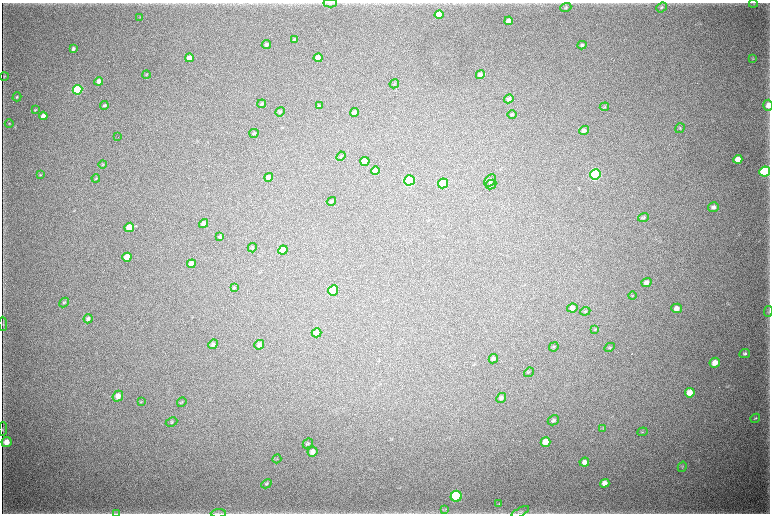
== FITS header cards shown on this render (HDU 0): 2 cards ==
NAXIS1  =                 1536 / length of data axis 1
NAXIS2  =                 1023 / length of data axis 2

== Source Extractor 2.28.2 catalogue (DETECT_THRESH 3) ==
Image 1536 x 1023 px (HDU 0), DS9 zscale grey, zoomed out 1/2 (1 PNG px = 2 x 2 image px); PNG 772 x 516 px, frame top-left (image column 1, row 1022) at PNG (2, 3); each listed source drawn as its Kron ellipse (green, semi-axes under 4 px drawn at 4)
Background 5060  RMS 41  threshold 122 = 3 sigma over >= 5 px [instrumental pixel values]
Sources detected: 111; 3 cannot appear on this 1/2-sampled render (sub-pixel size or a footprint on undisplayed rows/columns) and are neither listed nor drawn; the other 108 listed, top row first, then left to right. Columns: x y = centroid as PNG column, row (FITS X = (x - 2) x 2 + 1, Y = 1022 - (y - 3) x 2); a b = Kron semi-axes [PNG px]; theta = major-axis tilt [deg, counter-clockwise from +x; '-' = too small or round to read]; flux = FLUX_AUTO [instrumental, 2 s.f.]
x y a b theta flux
330 3 6 3 2 1.5e+04
753 4 4 2 - 6.3e+03
661 7 6 4 39 1.5e+04
566 8 5 4 - 1.3e+04
439 14 4 4 - 1.6e+05
140 17 3 2 - 3.4e+03
509 21 4 4 - 5.9e+04
294 39 4 3 - 8.3e+03
266 45 5 4 - 1.8e+04
582 45 4 3 - 1.6e+04
73 49 4 3 - 2.1e+04
189 58 4 4 - 7.4e+04
318 58 4 3 - 5.2e+04
753 59 4 2 - 5.8e+03
146 74 4 2 - 5.8e+03
480 75 4 4 - 2.4e+04
4 76 4 3 - 6.2e+03
99 81 4 4 - 3.9e+04
394 84 5 3 - 6.3e+03
78 90 5 4 - 1.1e+06
17 97 4 3 - 8.1e+03
509 99 5 4 - 1.9e+04
262 104 4 3 - 1.2e+04
104 105 4 3 - 1.6e+04
768 105 5 4 - 4.8e+04
319 106 4 4 - 7.6e+03
604 107 4 3 - 8.4e+03
35 110 4 3 - 7.3e+03
280 112 5 4 - 1.2e+04
354 112 4 4 - 3.4e+04
512 114 4 3 - 1.1e+04
43 116 4 3 - 5.1e+04
9 123 4 3 - 7.4e+03
680 128 5 3 - 8.6e+03
584 130 5 4 - 2.4e+04
254 133 5 3 - 1.1e+04
118 137 2 1 - 4.8e+03
341 156 5 3 - 9.3e+03
738 159 4 4 - 9.3e+04
365 161 5 4 - 1.5e+05
103 164 4 3 - 6.2e+03
376 171 4 4 - 9.9e+04
765 171 5 5 - 9.5e+05
595 174 5 5 - 1.8e+06
40 175 4 3 - 5.7e+03
269 177 4 4 - 5.7e+04
96 178 4 3 - 8.7e+03
409 180 5 5 - 1.5e+06
490 180 7 5 50 2.0e+04
443 183 5 5 - 6.4e+05
491 185 5 4 - 1.6e+04
331 201 5 3 - 1.3e+04
713 207 5 4 - 2.9e+04
643 217 5 3 - 1.2e+04
204 224 5 4 - 3.4e+04
129 227 5 4 - 1.2e+05
220 237 4 3 - 1.1e+04
252 248 5 3 - 8.8e+03
283 250 5 4 - 1.2e+05
127 257 5 4 - 1.6e+05
191 264 4 4 - 7.6e+04
646 283 5 4 - 3.6e+04
234 288 4 3 - 5.7e+03
333 290 5 5 - 4.6e+05
632 296 4 2 - 4.7e+03
64 302 5 3 - 9.0e+03
572 308 5 4 - 3.7e+04
677 308 5 4 - 4.8e+04
585 311 5 3 - 7.2e+03
768 312 5 2 - 6.3e+03
88 319 5 4 - 2.1e+04
3 324 7 2 -88 8.0e+03
595 329 4 3 - 7.0e+03
317 333 5 4 - 5.1e+04
213 344 5 4 - 1.9e+04
259 345 5 4 - 2.8e+04
554 347 5 3 - 7.8e+03
610 347 5 4 - 1.0e+04
745 354 5 4 - 1.6e+04
493 359 5 4 - 2.0e+04
715 363 5 5 - 7.3e+04
529 372 5 2 - 5.8e+03
690 393 5 4 - 8.9e+04
118 396 5 5 - 6.8e+04
501 398 5 4 - 2.0e+04
141 402 4 1 - 3.5e+03
182 402 5 2 - 6.7e+03
755 418 5 3 - 9.3e+03
553 420 6 4 29 1.9e+04
171 422 6 4 27 1.1e+04
3 429 7 2 85 7.5e+03
603 429 3 2 - 4.2e+03
642 432 5 3 - 8.3e+03
6 442 5 5 - 7.4e+04
546 442 5 4 - 9.2e+04
308 443 5 3 - 1.0e+04
313 452 5 5 - 4.4e+04
277 459 4 3 - 6.2e+03
584 462 5 4 - 3.5e+04
682 467 5 3 - 8.1e+03
605 483 5 4 - 4.6e+04
267 484 5 4 - 1.2e+04
456 496 5 5 - 1.4e+06
499 504 4 2 - 5.7e+03
445 510 3 3 - 8.1e+03
520 512 10 4 29 1.8e+04
116 513 3 2 - 4.9e+03
218 513 7 3 2 1.5e+04
At the frame edge (FLAGS 8, measured only in part): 5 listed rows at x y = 330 3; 768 105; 3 429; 116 513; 218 513
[3 sub-pixel or undisplayed-footprint detections neither listed nor drawn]